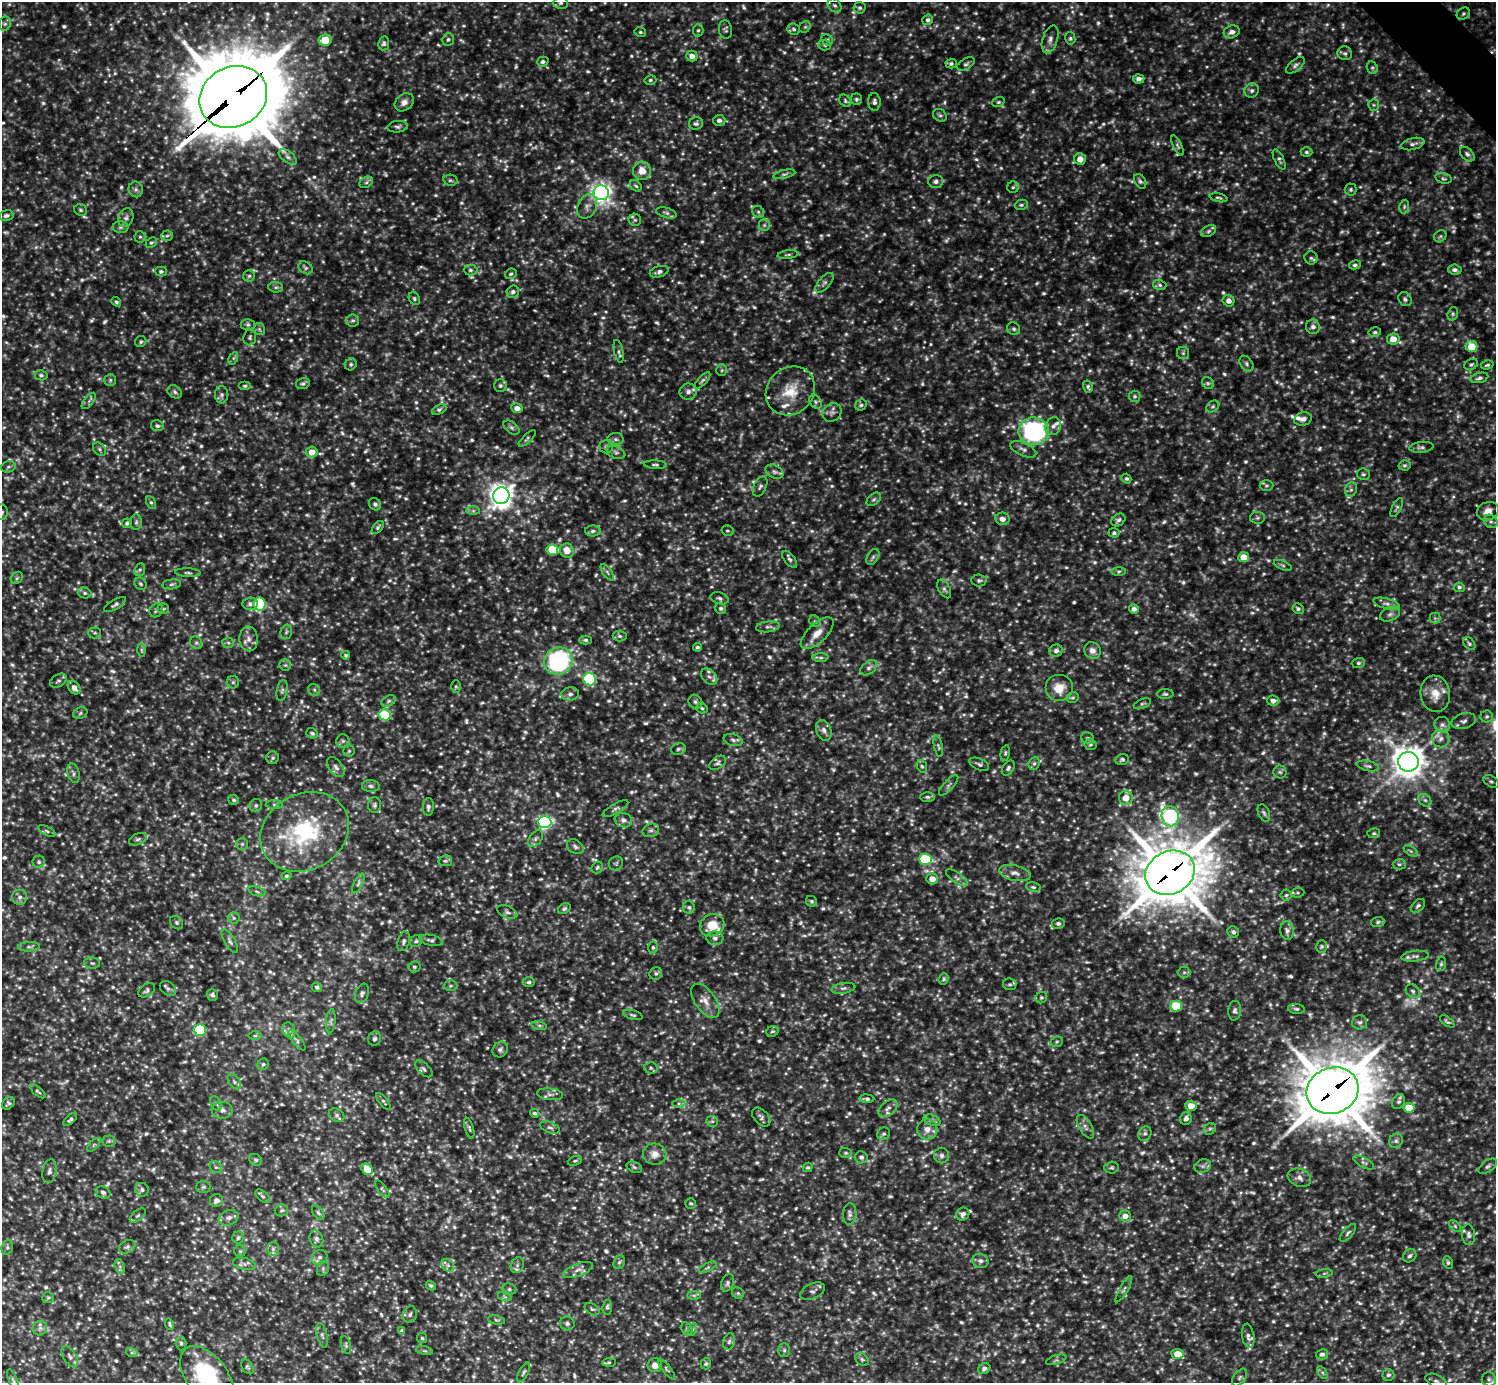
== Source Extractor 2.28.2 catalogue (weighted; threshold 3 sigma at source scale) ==
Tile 10 of 4 x 4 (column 2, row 3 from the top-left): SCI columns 1497-2990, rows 1679-3059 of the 5978 x 5977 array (HDU 1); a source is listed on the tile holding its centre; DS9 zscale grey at full resolution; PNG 1498 x 1385 px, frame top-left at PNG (2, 2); each listed source drawn as its Kron ellipse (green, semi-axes under 4 px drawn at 4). Shown black and unused: <1% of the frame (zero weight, under 3 of 5 exposures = <1% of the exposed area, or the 3 px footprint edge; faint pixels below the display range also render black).
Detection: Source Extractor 2.28.2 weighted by HDU 2 'WHT'; one run over the whole footprint, this tile lists its part. Background 0.241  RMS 0.02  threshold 0.0883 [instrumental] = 3 sigma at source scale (4.5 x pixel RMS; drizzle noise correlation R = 1.50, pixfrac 1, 0.05/0.05 arcsec/px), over >= 5 px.
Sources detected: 1532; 129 too faint to see at this stretch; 2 long thin detections or spike segments (spike, bleed or trail) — neither listed nor drawn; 26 inside a brighter listed object's ellipse — not listed separately; of the other 1375, all 500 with FLUX_AUTO >= 3.4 (the completeness limit of this list) listed and drawn (875 fainter detections not listed), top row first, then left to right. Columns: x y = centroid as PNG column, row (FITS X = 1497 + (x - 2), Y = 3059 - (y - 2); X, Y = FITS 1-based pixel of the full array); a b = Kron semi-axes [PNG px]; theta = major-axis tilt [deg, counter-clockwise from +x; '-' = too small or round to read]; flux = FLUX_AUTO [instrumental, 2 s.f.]
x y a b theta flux
561 3 7 6 - 4.9
835 5 8 6 -42 5.4
860 8 6 6 - 4.5
1463 13 7 5 37 4.3
928 20 5 5 - 5.8
5 24 7 6 - 5.8
805 27 6 5 - 3.6
794 29 6 5 - 3.9
698 30 6 5 - 4.2
725 30 9 6 -83 4.6
640 32 6 4 -14 3.8
1232 32 8 6 19 10
1070 38 6 5 - 3.8
448 39 6 5 - 4.2
1050 39 14 7 72 11
325 40 6 5 - 41
827 40 6 5 - 3.9
384 43 7 5 80 4.4
825 45 6 5 - 3.7
1345 53 7 6 - 5
692 56 6 5 - 12
543 62 5 5 - 5.1
951 64 5 5 - 4.6
966 64 10 5 29 4.8
1295 65 11 5 39 5.8
1372 68 6 5 - 3.9
1139 79 5 4 - 8
650 80 6 4 14 3.7
1252 90 7 6 - 5.5
233 97 35 30 28 23000
856 99 6 5 - 3.8
845 101 7 5 -48 3.7
404 102 10 8 39 11
874 102 9 6 -86 7.2
998 102 6 4 20 3.5
1374 105 6 5 - 4
940 115 7 6 - 4.7
719 120 6 5 - 7.8
696 123 7 6 - 5
398 127 10 5 5 5.7
1413 144 12 5 14 7.6
1178 146 11 4 -64 4.1
1306 152 6 4 -1 3.5
1467 154 8 5 -45 5.6
288 157 10 5 -38 6.9
1080 159 6 6 - 18
1279 159 11 4 -64 4.5
642 171 9 9 - 22
784 174 11 4 13 5
1443 178 8 5 -17 4.6
450 180 7 5 -12 4.3
1140 181 8 5 -58 4.6
366 182 7 5 31 4.7
936 182 7 6 - 5.9
636 186 6 5 - 3.5
1013 187 6 5 - 3.8
136 189 8 7 - 6.4
1351 189 6 6 - 3.7
601 193 7 7 - 1100
1219 198 9 3 -12 3.5
1021 205 6 5 - 3.9
587 206 13 9 65 12
1404 207 7 5 80 3.9
80 210 6 5 - 3.9
758 212 6 5 - 4.5
666 213 10 5 -16 4.9
6 216 7 5 12 6.5
126 218 9 7 69 7.7
635 220 6 6 - 4.3
764 225 6 6 - 4.3
121 227 8 6 2 4.9
1209 231 8 5 27 4.3
167 236 6 5 - 3.7
1440 236 7 5 44 3.8
140 237 5 5 - 3.5
151 242 6 4 45 3.6
788 255 10 3 7 3.7
1311 258 6 6 - 4.6
1355 265 6 4 10 4.4
306 268 8 5 -37 4.5
470 270 7 5 0 4.9
1455 270 7 5 -7 6.3
161 271 5 5 - 3.8
659 272 10 5 17 7.6
511 274 6 5 - 3.4
249 276 5 5 - 3.8
824 283 12 6 49 6.6
1160 285 7 5 -17 4
276 287 7 5 -5 4.3
513 292 6 6 - 5.8
414 299 6 5 - 3.8
1405 299 7 6 - 5.4
1229 301 6 5 - 9.7
116 302 5 4 - 3.7
1453 314 7 5 71 3.9
353 320 6 6 - 4.4
248 324 7 5 -1 3.7
1313 327 7 7 - 7.4
259 329 6 5 - 3.9
1014 329 7 6 - 4.6
1375 332 6 5 - 3.7
250 337 8 6 84 4.7
1393 339 6 5 - 23
141 341 6 5 - 3.9
1471 346 6 5 - 39
619 351 11 4 -78 5.1
1183 353 6 6 - 4.2
233 358 7 4 65 3.9
351 364 6 5 - 3.8
1246 364 9 6 -53 5.3
1471 365 7 5 29 3.9
1487 365 6 4 15 3.5
722 370 6 5 - 3.5
41 375 6 5 - 4
1479 378 9 5 13 5.4
110 380 6 6 - 3.9
702 380 11 4 47 4.9
303 383 7 5 14 4.7
1208 383 6 5 - 4.1
245 386 6 4 0 3.6
500 386 6 6 - 4.2
1088 387 6 5 - 4.1
790 391 26 23 44 55
175 392 8 6 -35 5.6
688 392 8 8 - 9.1
222 395 9 6 90 5.8
1135 396 6 6 - 4.1
89 401 10 4 52 5.3
815 402 7 5 -56 4.3
861 405 6 5 - 4
1213 407 7 5 33 3.9
517 408 6 5 - 12
439 410 8 4 25 3.8
832 412 10 8 41 8.2
1303 419 9 6 15 8.3
157 426 6 5 - 5.1
1053 426 9 7 65 8.9
511 427 9 5 -36 5.3
1034 431 15 14 - 260
527 438 11 4 44 3.9
616 439 8 6 -1 5.7
606 447 7 7 - 4.8
1422 447 12 5 6 6
100 449 7 5 -44 4.1
1023 449 14 6 -24 8.3
312 452 6 5 - 21
616 452 10 6 -23 5.8
655 465 11 4 -4 4.4
1404 465 6 5 - 3.6
8 467 7 5 15 4.3
775 472 9 6 -27 6.4
1363 474 6 5 - 4.1
1126 479 5 4 - 4.1
760 486 11 6 63 5.7
1266 486 7 5 2 3.9
1351 490 7 6 - 5.7
501 496 8 8 - 1800
874 499 8 5 40 4.8
151 502 6 4 -62 3.7
375 504 6 5 - 5.2
1397 508 10 4 63 4.1
473 511 7 4 0 4.1
1488 511 11 9 23 17
2 512 8 6 -83 5.2
1257 518 7 6 - 4.2
1002 519 7 6 - 10
1118 520 8 5 34 5
1491 521 7 6 - 6
136 522 8 5 88 4.5
127 523 5 5 - 4.3
378 527 7 4 50 4
593 531 8 5 3 5.1
727 531 6 5 - 3.5
1114 533 5 5 - 3.8
552 550 6 5 - 80
567 551 7 7 - 21
873 557 9 5 59 5.5
1244 557 5 5 - 23
790 559 10 5 -53 5.5
1283 565 9 4 -22 4.1
140 570 6 5 - 3.7
1119 571 7 4 0 3.4
607 572 9 4 -56 4.7
188 573 13 3 -2 4.4
17 578 7 5 47 3.9
979 580 7 6 - 4.7
141 584 6 5 - 4
172 584 9 5 8 4.7
1459 587 5 4 - 4.2
944 589 10 5 -61 5.7
85 593 7 5 -15 4.7
720 598 9 6 -15 5.4
115 604 12 5 30 6
250 604 8 6 4 7.4
260 604 6 6 - 130
1387 604 13 5 -14 8.9
721 608 6 5 - 4.5
163 609 6 5 - 3.8
1134 609 5 5 - 7.8
1298 609 6 5 - 4.6
156 610 7 6 - 5.3
1390 614 10 6 23 7.1
1435 618 5 5 - 3.8
815 621 6 5 - 3.8
768 627 12 5 7 6.8
286 632 7 5 76 4
95 633 6 5 - 3.9
817 633 20 9 43 23
620 636 7 5 -4 4.4
249 639 12 9 -87 13
585 640 6 4 0 3.7
196 643 7 5 -43 4.6
228 643 6 5 - 3.4
1469 644 7 5 -49 4.2
697 647 4 4 - 3.5
141 650 7 4 -88 3.7
1092 650 9 8 - 11
1056 651 6 6 - 7.1
346 655 4 4 - 4
821 658 8 4 0 4.1
558 661 14 13 - 260
1358 663 6 5 - 3.8
285 665 6 6 - 4.2
869 668 10 6 38 7.7
709 677 9 6 -46 7.9
590 679 6 6 - 180
58 681 9 6 33 5.4
233 682 6 6 - 4.1
456 686 6 5 - 3.4
74 688 7 5 -53 12
1059 688 14 13 - 30
282 690 10 5 79 5.5
314 690 6 5 - 3.8
570 694 9 6 7 7.6
1165 694 8 5 0 4.4
1435 694 18 14 -80 28
1073 698 6 5 - 3.6
389 701 8 5 27 4.8
1273 701 6 5 - 9.7
695 702 7 6 - 4.8
1142 704 9 4 21 4
702 708 6 5 - 3.5
80 713 7 5 24 3.9
385 715 6 5 - 82
1487 716 6 6 - 3.9
1464 721 12 7 16 8.4
1442 725 8 7 - 7.2
824 730 11 7 -70 8.6
312 733 6 5 - 4.3
1088 738 6 5 - 4.1
1441 739 9 8 - 9.9
733 740 10 6 -17 6.3
343 741 6 6 - 4.9
1090 745 6 5 - 3.5
938 746 11 4 -77 3.8
678 749 7 5 17 4.9
349 751 5 5 - 3.8
1005 753 8 4 77 3.5
273 758 6 6 - 4.3
1122 760 7 5 14 3.9
1408 762 10 10 - 3300
718 763 9 6 36 5.4
1034 763 7 5 68 4.6
979 764 10 5 -23 5.2
922 766 6 5 - 3.7
1368 766 11 5 -12 5
336 767 11 6 -52 8.3
1008 768 8 5 57 4.9
1280 772 6 6 - 4.3
73 773 10 6 -75 5.7
1491 781 8 5 -30 4.1
949 785 13 5 47 5.5
371 786 9 6 -2 6.2
927 797 7 5 -1 4.3
1126 798 7 7 - 20
234 800 5 5 - 3.6
1425 800 7 5 -42 4.4
274 804 9 4 0 4.1
256 805 7 6 - 4.8
375 805 8 6 89 4.8
428 807 9 5 87 6.2
615 809 14 5 30 6.3
1264 813 9 5 -66 4.8
1170 816 10 8 -78 380
623 820 9 7 -19 8.2
545 822 7 6 - 510
651 830 8 6 20 5.9
47 831 9 4 -26 4.3
305 832 46 38 28 220
1374 833 6 5 - 3.5
138 839 9 5 23 5
535 839 9 6 55 5.7
242 844 5 5 - 3.7
575 847 9 6 -33 6.1
1411 851 8 4 -32 3.8
925 859 6 5 - 140
445 861 7 5 12 4.3
39 862 6 6 - 4.3
616 863 7 6 - 4.4
1399 864 6 5 - 3.6
597 868 6 5 - 3.6
1015 873 16 7 -12 12
1170 873 26 21 26 11000
286 876 5 4 - 3.5
957 878 13 5 -35 6.7
932 879 5 5 - 18
358 883 11 4 63 4.7
1033 887 7 5 -11 4.5
257 891 9 4 -19 3.8
1298 893 6 5 - 3.5
1286 895 5 5 - 3.7
20 897 7 7 - 7.5
811 901 6 5 - 3.6
1418 906 8 5 44 5
689 907 6 6 - 5.3
564 909 7 5 32 4.1
507 912 11 6 -22 6.4
234 918 6 5 - 4.4
1378 922 6 5 - 4.4
177 923 7 6 - 4.3
1058 923 6 5 - 5.3
712 925 12 11 - 41
1287 931 9 6 -83 7.3
1233 932 6 5 - 4.9
715 938 8 7 - 7.5
431 940 11 5 -13 6.5
230 941 13 5 -60 6.8
404 941 10 6 72 6.8
416 941 6 5 - 4.4
29 947 11 4 3 5
653 947 6 5 - 3.7
1322 947 6 5 - 3.4
1415 956 14 5 6 6.5
92 963 8 5 -1 4.8
1441 964 7 5 80 3.9
414 967 6 5 - 3.8
1184 972 6 6 - 4.1
656 973 6 6 - 4.4
944 979 6 5 - 3.6
529 982 6 5 - 4.4
1010 984 7 6 - 4.4
450 986 7 5 1 4.3
317 987 5 4 - 4.7
168 988 9 6 -37 6.5
843 988 12 5 9 6.7
147 990 9 6 33 5
1413 991 7 6 - 5
362 993 10 6 69 5.8
212 995 6 5 - 5.4
1041 998 6 5 - 3.7
705 1001 19 10 -55 21
1176 1006 6 5 - 86
1296 1009 8 5 -7 4.5
1235 1011 10 6 84 6.3
633 1015 10 4 -16 4.2
331 1021 12 4 85 5.1
1447 1021 8 3 -36 3.5
1360 1022 7 7 - 6.1
539 1026 8 4 -9 3.8
200 1030 6 5 - 150
289 1030 8 6 -69 5.9
772 1031 6 5 - 3.7
255 1036 7 4 1 3.7
374 1039 7 6 - 5.2
297 1040 12 4 -51 4.7
1057 1042 6 5 - 3.4
500 1049 8 7 - 6.7
263 1064 6 5 - 3.7
651 1068 7 5 -4 4.5
424 1069 10 5 -44 5.2
234 1082 9 5 -54 4.7
38 1091 9 4 -41 3.9
1333 1091 26 23 22 12000
550 1094 13 6 -6 7.9
867 1099 7 4 -4 4.8
384 1101 10 4 -51 3.7
1399 1102 8 6 59 5.6
8 1103 7 5 44 4.9
679 1103 6 4 -1 3.7
216 1104 7 5 -61 4.9
1191 1106 6 5 - 20
888 1108 11 6 40 7.9
1409 1108 5 5 - 40
222 1110 10 8 2 9.2
535 1113 5 4 - 4
337 1115 8 6 -31 5.2
761 1117 11 7 -47 6.2
1186 1119 6 5 - 7.9
70 1120 8 4 41 4.7
932 1120 9 5 -20 5.3
712 1121 6 5 - 3.6
1085 1127 13 6 -59 8.8
469 1128 11 4 -74 4
550 1128 10 5 -21 5.3
927 1129 10 10 - 14
1210 1129 6 5 - 3.6
1145 1133 7 6 - 5.3
883 1134 7 6 - 4.5
109 1141 6 5 - 4.1
1396 1141 8 6 53 6.4
94 1145 8 3 45 3.5
846 1153 6 5 - 3.5
655 1154 12 10 -17 18
942 1155 8 7 - 6.3
861 1157 6 6 - 6.5
256 1160 7 5 -32 3.8
575 1161 7 4 20 3.5
1364 1163 11 5 -28 5.5
1203 1166 8 6 21 6.6
1488 1166 10 5 36 5.2
216 1167 7 5 -41 4.8
634 1167 8 5 -21 4.2
808 1167 5 4 - 3.6
1112 1168 7 6 - 4
367 1169 6 5 - 38
49 1171 12 7 79 7.9
1299 1178 12 8 -21 11
203 1187 7 6 - 3.9
382 1189 10 4 -53 3.6
142 1190 7 6 - 5.9
103 1192 7 5 -25 5.3
263 1196 9 4 -41 4.1
216 1200 6 6 - 9.1
691 1203 5 5 - 3.6
281 1210 7 6 - 3.8
318 1213 8 5 -52 4.5
850 1214 11 6 86 7.7
963 1214 7 6 - 7.8
138 1216 9 5 40 3.9
1125 1216 6 5 - 13
229 1218 10 7 20 8.6
1455 1226 7 4 -46 3.6
1348 1233 11 5 48 4.9
1468 1235 10 6 -83 7.1
238 1238 6 6 - 4.5
316 1239 8 6 -69 6.9
7 1247 7 5 71 4.2
127 1247 9 6 27 5.8
273 1249 7 6 - 5.8
240 1251 6 6 - 3.7
1410 1256 7 6 - 5
320 1257 8 7 - 7.6
980 1261 8 7 - 8.2
619 1262 7 5 67 4
1448 1262 6 4 -80 3.7
244 1264 11 6 -13 7.3
448 1265 7 5 -46 5.5
517 1265 8 6 71 6.1
120 1266 8 4 -72 4.8
708 1267 9 4 27 4.5
323 1269 7 5 72 5.3
578 1270 16 6 20 11
1324 1273 8 4 8 4.4
727 1283 9 6 67 5.8
431 1286 5 4 - 3.6
509 1289 7 5 -16 4.3
1124 1289 15 3 60 5.2
813 1291 13 7 24 7.9
738 1293 6 5 - 4
694 1295 7 4 -1 3.9
505 1297 7 4 -19 3.6
48 1298 6 5 - 3.7
607 1307 7 4 84 4.1
592 1309 8 5 -33 4.2
410 1314 8 6 65 6.3
496 1320 8 4 -11 3.5
567 1323 7 7 - 5.9
170 1324 6 3 -71 3.5
40 1328 7 7 - 6.7
687 1329 7 5 -59 3.8
693 1329 6 4 72 3.5
402 1331 4 4 - 5
322 1335 12 5 -76 6
1248 1336 12 6 -80 7
422 1338 5 5 - 3.7
729 1342 8 6 73 5.2
181 1343 7 5 -88 4.2
346 1345 9 4 -73 4.1
784 1350 7 5 -89 4.2
424 1351 8 4 -9 4
132 1353 6 4 -17 3.4
1178 1354 6 5 - 25
1322 1354 6 5 - 6.4
70 1357 12 6 -58 7
862 1359 8 5 -42 4.3
1056 1360 10 4 17 3.8
609 1362 7 4 3 3.6
706 1364 6 5 - 3.4
655 1365 7 7 - 13
247 1367 8 5 -58 4
666 1369 13 4 -51 3.7
984 1369 6 5 - 6.3
524 1372 11 4 63 4.4
1322 1372 7 4 -58 3.5
1388 1375 6 5 - 4.6
207 1377 35 20 -53 190
1240 1378 10 6 55 5.4
1489 1379 7 7 - 5.5
13 1380 11 4 -69 4.6
1436 1381 11 6 -24 8.1
Overlapping masked pixels (flux is a lower limit): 3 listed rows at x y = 233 97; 1170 873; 1333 1091
Isophote crosses this tile's border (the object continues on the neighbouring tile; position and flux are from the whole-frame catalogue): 5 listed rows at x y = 2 512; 1491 521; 207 1377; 1240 1378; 1436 1381